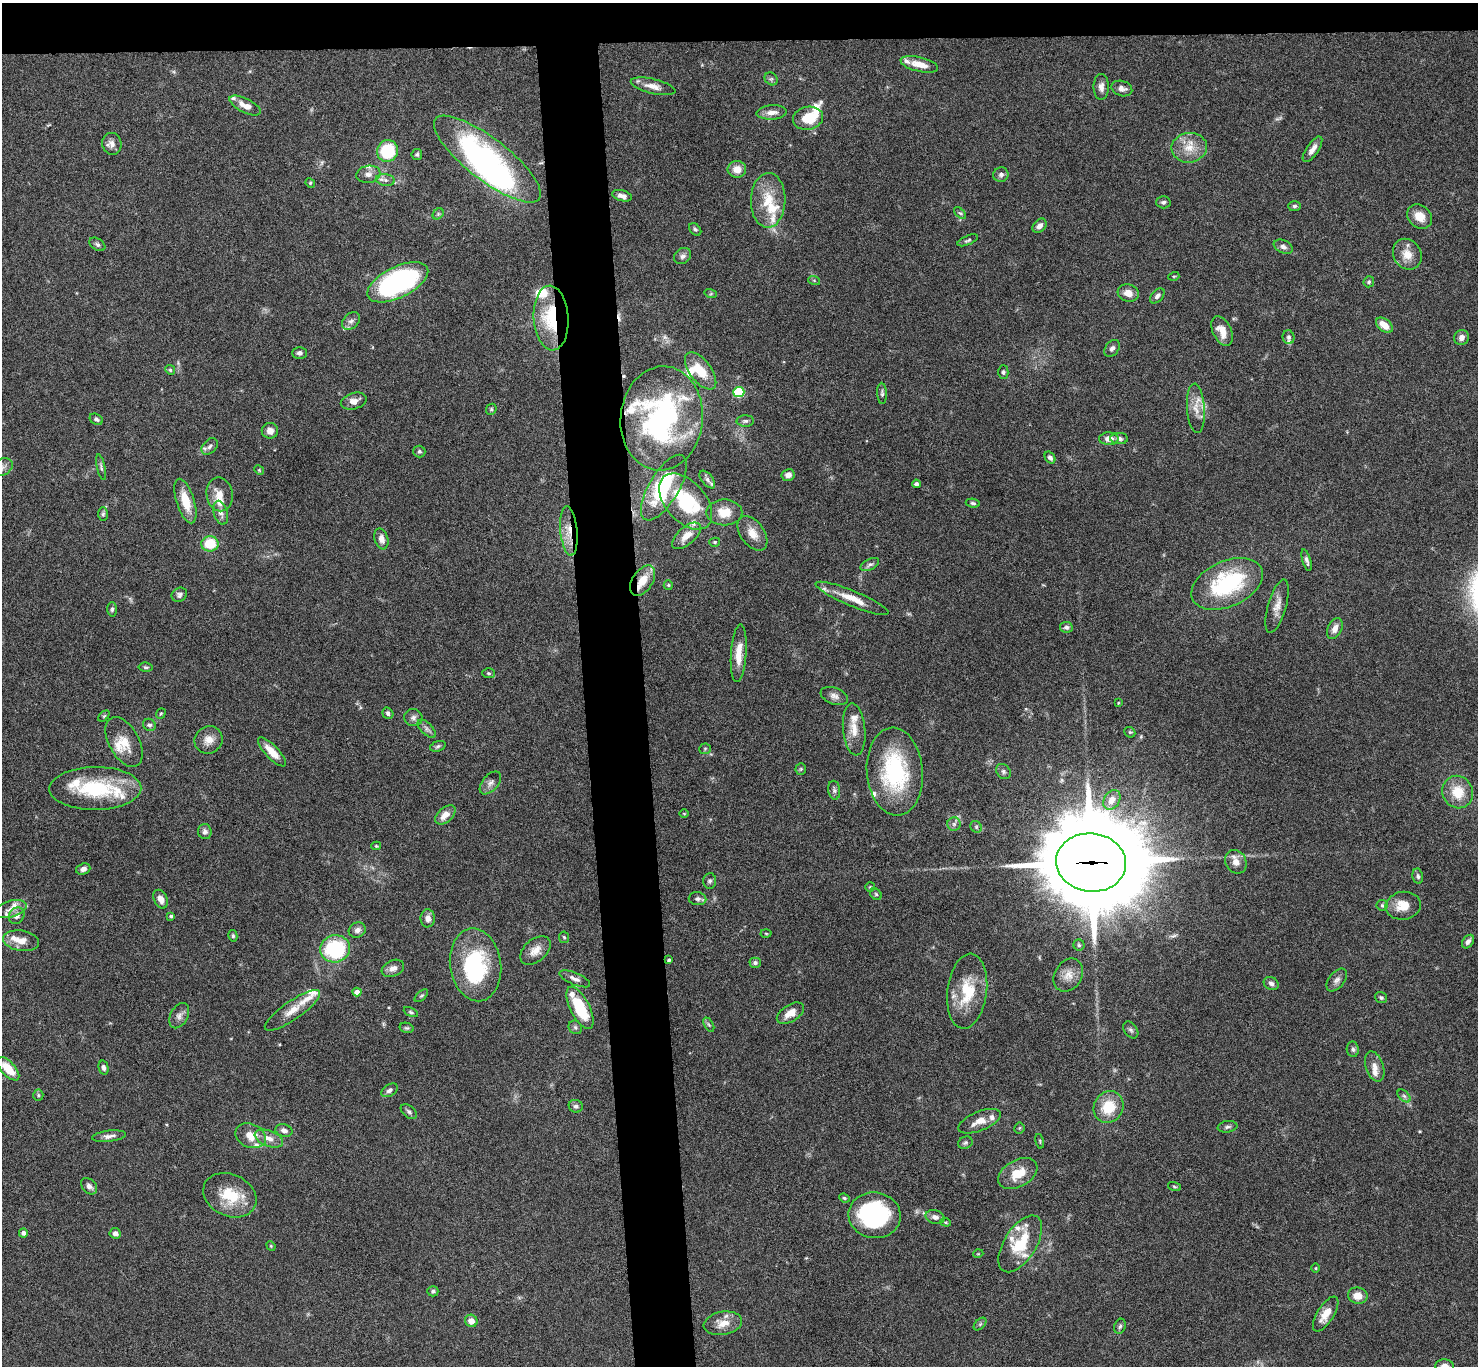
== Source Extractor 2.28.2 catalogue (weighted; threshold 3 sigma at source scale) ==
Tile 2 of 3 x 3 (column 2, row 1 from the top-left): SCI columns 1477-2952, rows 2910-4273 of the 4427 x 4397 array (HDU 1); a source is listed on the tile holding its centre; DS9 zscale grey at full resolution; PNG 1480 x 1368 px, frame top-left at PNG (2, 3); each listed source drawn as its Kron ellipse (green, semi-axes under 4 px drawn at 4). Shown black and unused: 7% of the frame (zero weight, under 4 of 8 exposures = <1% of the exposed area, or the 3 px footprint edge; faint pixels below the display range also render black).
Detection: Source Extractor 2.28.2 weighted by HDU 2 'WHT'; one run over the whole footprint, this tile lists its part. Background 0.0565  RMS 0.0038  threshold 0.0154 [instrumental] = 3 sigma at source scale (4.09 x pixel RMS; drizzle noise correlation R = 1.36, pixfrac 0.8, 0.05/0.05 arcsec/px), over >= 5 px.
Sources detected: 253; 1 too faint to see at this stretch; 3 inside a brighter object's white glare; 2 cosmic-ray / hot-pixel residue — neither listed nor drawn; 33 inside a brighter listed object's ellipse — not listed separately; the other 214 listed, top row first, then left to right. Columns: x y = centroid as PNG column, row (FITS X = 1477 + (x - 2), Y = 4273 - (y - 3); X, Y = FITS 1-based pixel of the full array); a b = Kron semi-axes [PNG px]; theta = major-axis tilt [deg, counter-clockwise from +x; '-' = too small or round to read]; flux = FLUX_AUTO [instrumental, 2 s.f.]
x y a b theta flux
919 64 19 7 -14 4.7
771 79 7 6 - 0.66
653 86 23 7 -13 3.3
1101 87 13 7 90 1.9
1122 88 10 7 -17 1.9
245 105 17 7 -26 3.4
772 112 15 7 4 2.9
808 118 15 11 12 9.1
112 144 11 9 -75 2.1
1189 148 18 15 7 6.1
1312 149 15 6 56 2.2
387 151 11 10 - 16
417 154 5 5 - 0.69
487 159 65 21 -38 74
737 169 9 8 - 3.4
368 174 12 8 9 2.3
1001 175 7 7 - 1.2
385 180 9 6 -8 1.4
310 183 5 4 - 0.45
622 196 10 5 -15 1.7
768 200 27 17 89 10
1163 202 7 6 - 0.85
1294 206 6 5 - 0.71
960 213 7 4 -43 0.61
438 214 6 5 - 0.65
1420 216 13 11 -44 4.5
1040 226 8 6 50 1.6
695 229 7 5 -48 0.64
968 240 11 4 23 0.73
97 244 9 5 -33 0.91
1283 247 10 6 -23 1.4
1407 254 16 13 -58 4.8
683 256 9 7 37 1.3
1174 276 5 3 - 0.35
814 280 6 4 -19 0.45
398 282 33 15 26 68
1369 282 5 5 - 0.58
1128 293 10 8 -18 3.2
711 294 6 4 -17 0.45
1157 296 9 5 48 1.2
551 318 32 17 -86 20
351 321 10 7 42 1.5
1384 325 9 6 -40 4.2
1222 331 16 9 -65 4.4
1289 337 7 6 - 0.9
1461 338 8 7 - 1.9
1112 348 9 6 54 1.2
299 353 7 6 - 1.2
170 370 5 4 - 0.51
701 371 22 11 -53 7.4
1003 372 7 5 89 0.74
739 392 5 5 - 26
882 393 11 5 -88 0.86
354 401 13 8 16 2.5
1196 408 25 9 -86 4.3
491 409 6 5 - 0.54
662 418 52 41 85 78
96 419 7 5 -33 0.84
745 421 9 5 2 0.94
270 431 8 8 - 2.2
1109 439 10 6 -1 2.7
1119 439 9 5 -2 1.3
210 446 9 6 46 1.2
419 451 6 6 - 0.71
1050 458 6 4 -54 1.2
2 467 11 8 29 1.6
101 467 13 4 -77 0.78
259 470 5 4 - 0.38
788 475 6 6 - 2.1
707 479 10 5 -50 1.2
916 484 4 4 - 0.98
664 488 37 15 59 26
220 494 17 13 -78 4.3
185 501 23 9 -72 7.2
686 501 33 20 -48 23
973 503 7 4 -9 0.64
724 512 18 13 -1 5.3
221 513 12 7 -74 1.8
103 514 7 5 88 0.66
569 531 25 8 -84 5.5
752 533 19 12 -54 4.3
686 536 17 8 41 3.9
381 539 11 6 -73 2.1
715 542 5 4 - 0.53
210 544 8 7 - 9.7
1307 560 11 4 -74 1.2
870 565 10 5 28 1.1
642 581 17 10 57 6.1
1227 584 38 23 24 34
668 585 5 4 - 0.5
179 595 8 7 - 0.99
852 598 39 7 -22 6.3
1277 606 27 9 74 3.5
112 609 7 5 87 0.7
1066 627 6 5 - 0.93
1335 629 11 7 64 2.4
739 653 29 8 86 5.7
146 667 7 4 -7 0.65
489 673 6 5 - 0.64
834 696 14 8 -21 2
1118 703 4 3 - 0.26
161 713 5 4 - 0.43
388 713 6 5 - 0.93
104 716 6 4 45 0.48
413 718 9 8 - 1.4
149 725 6 6 - 0.96
427 729 11 5 -45 1.2
854 729 26 11 -84 5
1130 732 6 5 - 0.46
208 740 14 13 - 3.7
124 742 27 15 -61 6.5
438 746 8 5 20 0.7
705 749 5 5 - 0.53
272 752 19 6 -47 5.2
801 769 6 5 - 0.54
1003 771 8 6 -46 1
895 772 44 28 -85 35
490 783 13 8 49 1.8
95 788 46 21 0 26
834 790 9 6 -82 0.92
1458 792 16 15 - 8.2
1112 800 10 7 57 3.3
684 814 5 3 - 0.3
445 815 12 7 41 3.4
954 824 6 6 - 1
976 827 6 5 - 0.58
205 832 7 7 - 1.1
376 846 5 4 - 0.43
1091 862 35 29 -6 6200
1236 862 12 10 -59 3
83 869 7 5 19 1.3
1418 876 7 5 -79 0.85
710 881 8 6 85 0.85
870 887 5 5 - 0.44
876 894 6 5 - 0.54
161 899 10 6 -63 2.1
697 899 9 6 -3 1.1
1382 905 6 5 - 0.65
1403 906 18 14 9 6
11 909 16 8 17 3.1
16 916 8 7 - 2.1
171 916 4 3 - 0.54
428 918 9 7 -89 2
357 930 9 7 28 1.5
766 933 5 3 - 0.36
233 936 6 4 -77 0.54
564 937 6 5 - 0.56
21 941 18 10 -9 4.3
1468 942 7 5 54 1.3
1079 945 5 5 - 0.61
335 949 15 13 15 31
535 950 17 11 40 3.8
669 960 4 3 - 0.42
755 963 5 5 - 0.91
476 965 36 25 -81 33
393 968 12 8 23 2.2
1068 975 17 13 58 3.8
575 979 16 6 -23 1.7
1337 980 13 8 52 1.6
1271 984 8 6 -28 1.2
967 991 38 19 83 15
357 992 4 4 - 2.1
421 996 8 4 43 0.57
1381 997 6 5 - 0.71
580 1008 23 9 -64 15
292 1010 33 9 35 5.1
411 1012 7 4 -25 0.65
790 1013 15 8 32 4.1
179 1016 13 8 62 1.9
709 1025 8 4 -59 0.62
575 1027 7 6 - 0.85
407 1028 7 5 -14 0.6
1131 1030 9 6 -53 0.98
1353 1049 7 6 - 0.95
1375 1066 16 9 -72 2.8
104 1068 7 5 -77 1.1
8 1069 14 7 -47 7.5
389 1090 9 5 33 1.2
38 1095 5 5 - 0.57
1404 1096 8 4 -44 0.87
576 1106 7 6 - 0.99
1109 1107 16 14 58 10
409 1112 9 6 -38 0.92
979 1121 22 9 22 4
1227 1127 10 6 8 0.98
1019 1128 5 5 - 0.44
284 1130 8 6 -15 1.5
109 1136 17 5 7 1.7
251 1136 16 11 -22 5.3
269 1138 15 8 -21 2.9
1040 1141 7 3 -78 0.4
965 1143 7 6 - 0.69
1018 1174 21 13 29 7.8
89 1186 9 6 -46 1.6
1174 1186 7 3 -19 0.4
230 1195 27 21 -25 12
844 1198 5 4 - 0.48
875 1215 26 23 -8 46
935 1217 9 7 -14 1.7
946 1222 5 4 - 0.46
23 1233 4 4 - 1.2
115 1233 6 5 - 1.5
1020 1244 32 16 58 15
271 1246 5 4 - 0.35
978 1254 5 3 - 0.29
1316 1268 4 3 - 0.31
433 1291 5 5 - 0.79
1358 1296 10 8 -10 3.7
1326 1314 20 8 58 4.5
471 1321 6 6 - 3
723 1323 19 11 10 4.8
980 1324 7 4 46 0.64
1120 1326 8 5 68 0.87
1445 1366 9 7 -5 2.5
Overlapping masked pixels (flux is a lower limit): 4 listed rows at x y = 551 318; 569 531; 642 581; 1091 862
Isophote crosses this tile's border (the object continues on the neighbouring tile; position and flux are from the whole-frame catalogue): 2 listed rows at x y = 2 467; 1445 1366